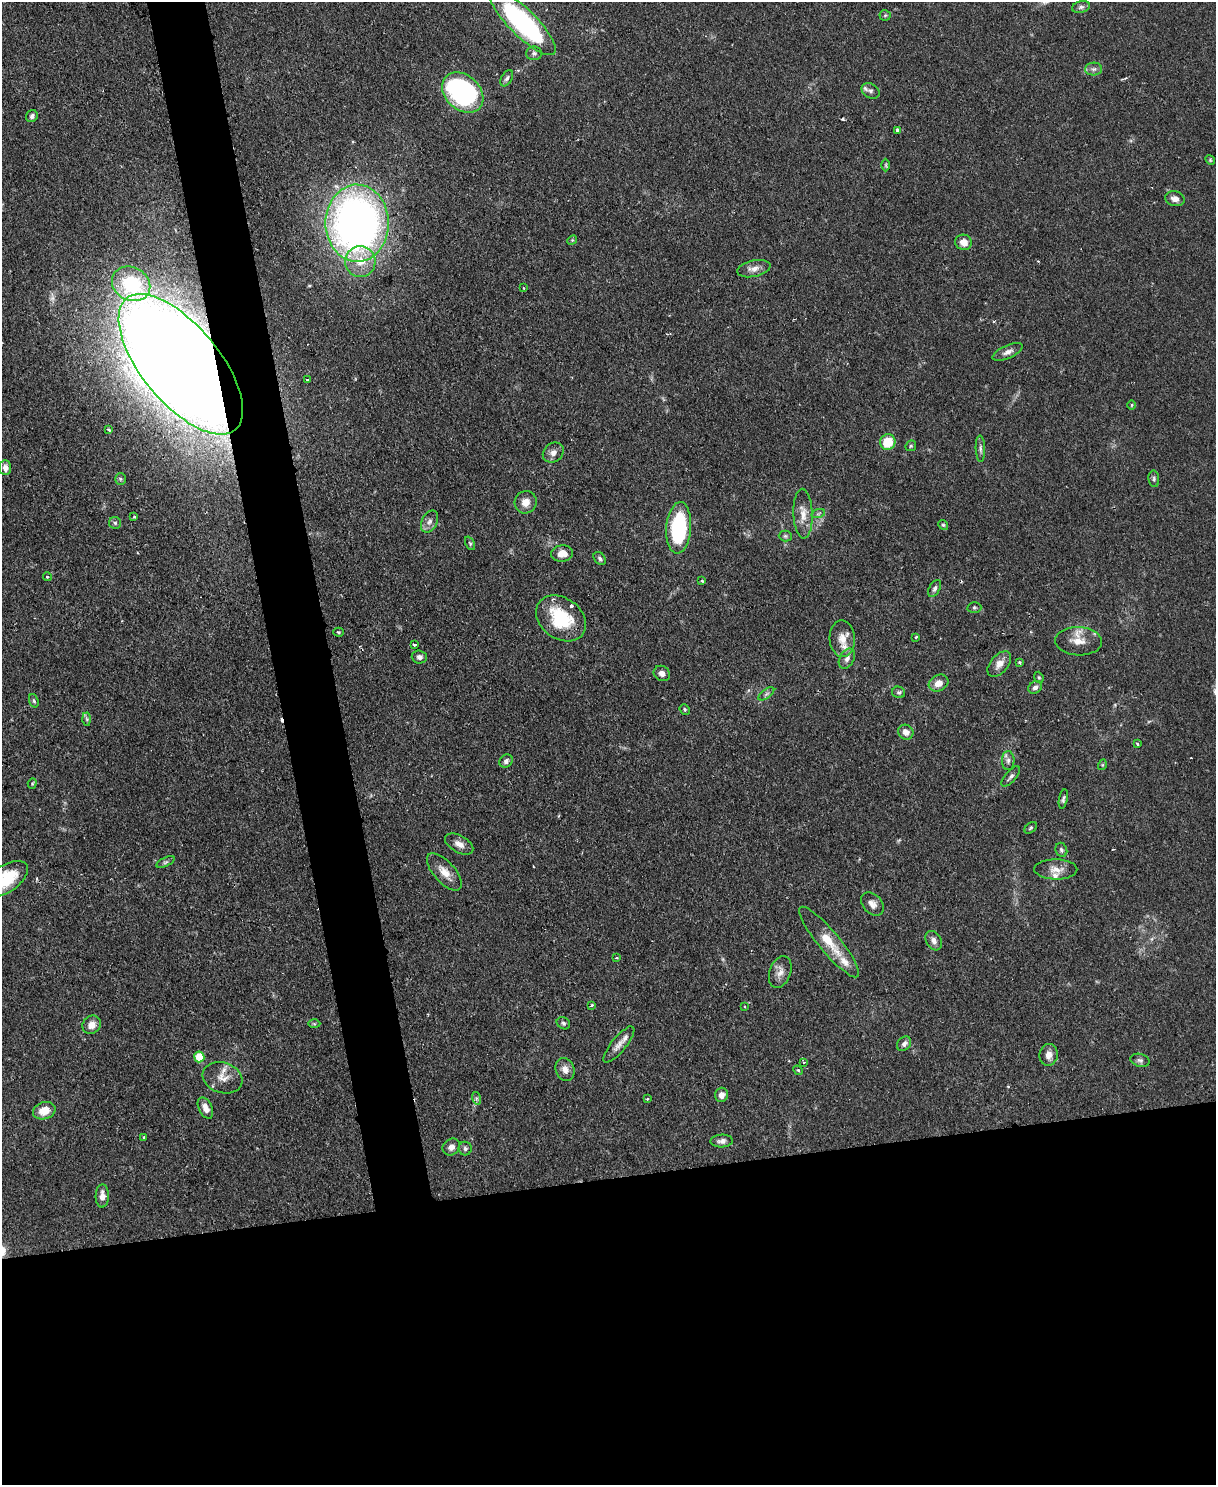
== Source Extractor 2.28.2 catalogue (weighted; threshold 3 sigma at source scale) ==
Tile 11 of 4 x 3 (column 3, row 3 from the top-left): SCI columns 2429-3642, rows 137-1619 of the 4856 x 4838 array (HDU 1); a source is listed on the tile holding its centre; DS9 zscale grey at full resolution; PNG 1218 x 1487 px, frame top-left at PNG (2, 2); each listed source drawn as its Kron ellipse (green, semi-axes under 4 px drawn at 4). Shown black and unused: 24% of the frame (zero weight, under 2 of 3 exposures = <1% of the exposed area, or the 3 px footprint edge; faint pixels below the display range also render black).
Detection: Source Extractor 2.28.2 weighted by HDU 2 'WHT'; one run over the whole footprint, this tile lists its part. Background 0.0859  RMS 0.006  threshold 0.0271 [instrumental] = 3 sigma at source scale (4.5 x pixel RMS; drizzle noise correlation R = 1.50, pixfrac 1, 0.05/0.05 arcsec/px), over >= 5 px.
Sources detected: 121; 4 cosmic-ray / hot-pixel residue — neither listed nor drawn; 6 inside a brighter listed object's ellipse — not listed separately; the other 111 listed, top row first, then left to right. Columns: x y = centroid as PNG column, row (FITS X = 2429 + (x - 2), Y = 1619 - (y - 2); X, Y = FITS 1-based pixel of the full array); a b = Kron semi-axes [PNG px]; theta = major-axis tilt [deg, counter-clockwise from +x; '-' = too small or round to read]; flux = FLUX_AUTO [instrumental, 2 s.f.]
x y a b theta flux
1081 7 9 5 14 1.8
885 15 5 5 - 0.89
523 23 44 13 -45 100
534 53 8 7 - 1.8
1094 69 8 6 2 2.1
507 78 9 5 60 1.6
871 91 10 7 -33 2.2
463 93 23 17 -43 130
32 116 6 5 - 1.8
897 130 4 3 - 1.3
1210 160 5 4 - 0.78
886 165 6 4 -90 0.79
1175 199 10 7 -13 3.6
357 223 38 31 90 360
572 240 5 4 - 0.76
964 242 8 7 - 4.9
360 261 15 15 - 12
754 269 17 8 12 4.6
131 284 20 16 -28 37
524 288 3 2 - 0.5
1008 352 16 6 24 3.4
181 364 85 39 -50 2800
308 379 4 2 - 1.4
1132 405 5 3 - 0.62
109 429 4 3 - 1.2
888 442 8 7 - 17
911 446 6 4 46 0.89
980 449 13 5 -88 1.9
553 453 11 9 40 3.5
5 468 7 6 - 3.8
120 479 6 5 - 0.98
1154 479 8 5 -82 1.3
526 502 11 11 - 5.5
803 514 25 9 -88 8
818 514 7 4 19 1.1
134 517 4 4 - 0.8
429 522 11 7 63 3
115 523 6 6 - 1.2
943 525 5 4 - 0.87
679 528 26 12 86 64
785 536 6 5 - 1
470 543 7 4 -65 0.95
562 554 11 8 2 6.6
600 558 7 5 -52 1.4
47 577 4 3 - 0.83
702 581 3 3 - 0.88
935 588 9 5 62 1.7
974 607 7 5 -1 1.1
561 618 27 20 -36 32
339 632 5 4 - 0.75
916 637 3 3 - 0.72
842 639 18 12 -87 7.4
1078 641 23 14 -2 9.1
414 644 3 3 - 2.4
419 657 7 6 - 2.1
847 659 11 7 61 2.7
1020 662 3 3 - 0.77
999 664 15 9 50 5.6
662 673 8 7 - 3
1039 677 6 4 -69 0.92
938 683 10 8 28 5.5
1035 687 7 6 - 2.1
899 692 6 5 - 1.2
766 694 9 4 36 1.5
34 701 7 4 -71 1.2
685 709 6 4 -49 0.99
87 719 6 4 -88 1.1
906 732 8 7 - 4.3
1137 744 4 3 - 0.65
506 761 7 6 - 1.9
1008 761 9 6 88 2.1
1102 765 5 3 - 0.6
1011 776 12 5 49 2
32 783 5 4 - 0.72
1063 799 10 4 78 1.3
1031 828 7 5 41 1
459 844 15 8 -29 4.4
1061 850 7 5 -71 1.5
165 862 10 4 26 1.5
1056 869 21 10 -1 6.3
444 872 23 10 -48 7.6
6 879 25 13 34 23
872 904 13 9 -48 3.8
934 941 10 7 -60 3.2
829 942 45 10 -50 17
617 958 4 3 - 0.75
780 972 16 10 70 4.9
592 1005 3 2 - 1
744 1007 3 3 - 0.65
563 1023 7 5 -33 1.3
314 1024 6 4 -1 0.84
92 1025 10 8 42 4.6
619 1044 22 7 51 4.6
904 1044 8 6 49 2.3
1049 1055 11 9 84 4.3
199 1057 5 5 - 27
1140 1060 10 6 -15 1.9
803 1062 3 3 - 0.94
565 1069 12 9 -67 4.1
798 1070 5 4 - 0.75
223 1078 20 15 -18 8
722 1095 7 6 - 3.7
476 1098 6 4 -72 1.1
647 1099 3 3 - 0.9
205 1108 11 6 -64 4.7
44 1111 11 8 17 9.1
144 1137 3 2 - 0.62
722 1141 11 6 3 2.4
451 1147 9 8 - 3.6
465 1149 7 6 - 1.6
102 1196 11 6 89 4.8
Overlapping masked pixels (flux is a lower limit): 1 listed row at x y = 181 364
Isophote crosses this tile's border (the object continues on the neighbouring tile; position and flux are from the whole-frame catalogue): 1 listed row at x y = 6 879